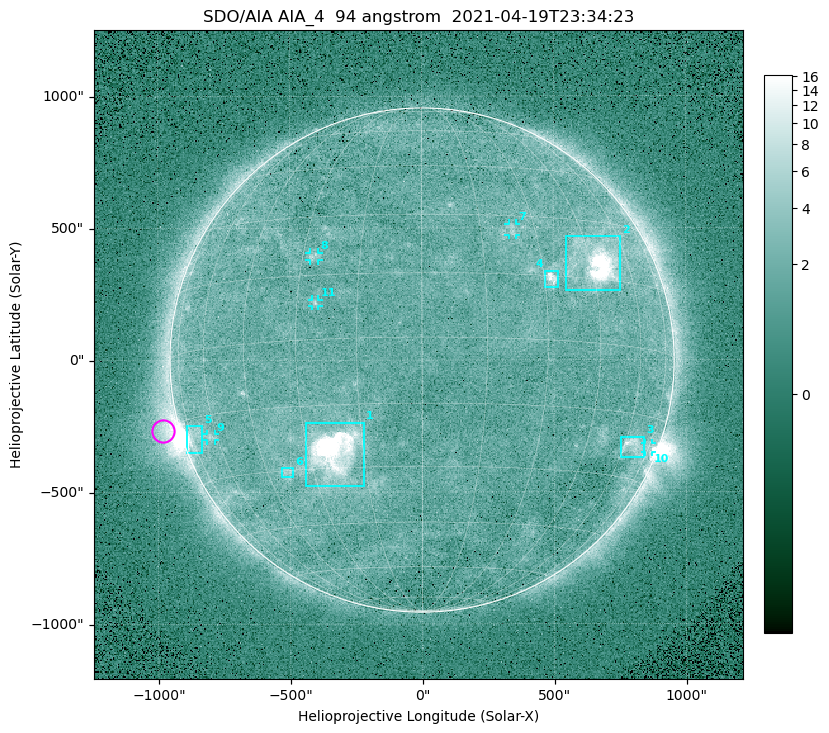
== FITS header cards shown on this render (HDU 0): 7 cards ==
TELESCOP= 'SDO/AIA '
INSTRUME= 'AIA_4   '
WAVELNTH=                   94
WAVEUNIT= 'angstrom'
DATE-OBS= '2021-04-19T23:34:23.12'
CTYPE1  = 'HPLN-TAN'
CTYPE2  = 'HPLT-TAN'

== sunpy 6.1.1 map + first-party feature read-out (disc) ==
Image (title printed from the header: SDO/AIA AIA_4  94 angstrom  2021-04-19T23:34:23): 512 x 512 px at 4.8 arcsec/px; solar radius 955 arcsec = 199 px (full disc in frame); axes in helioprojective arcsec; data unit not stated in the header (colour bar unlabelled)
Orientation: roll -0.138 deg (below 1 deg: not rotated)
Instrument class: DISC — disc imager (sunpy class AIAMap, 94 A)
Bright regions (active regions / flare kernels): reference = the median radial profile (limb darkening/brightening removed); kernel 5 px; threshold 5 sigma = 2.54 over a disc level ~1.76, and >= 1.15x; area >= 9 px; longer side >= 5 px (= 24 arcsec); searched inside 0.97 R_sun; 11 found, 11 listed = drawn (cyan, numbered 1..; 5 of them under ~33 arcsec drawn as corner ticks so the feature stays visible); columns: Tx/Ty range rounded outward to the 10 arcsec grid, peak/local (2 s.f.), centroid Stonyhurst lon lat
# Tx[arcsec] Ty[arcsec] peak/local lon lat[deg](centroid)
1 -440..-220 -480..-230 399 -23 -26
2 540..750 260..470 43 +47 +19
3 750..840 -370..-290 4.8 +64 -22
4 460..520 270..340 6.7 +32 +14
5 -900..-830 -350..-250 6.1 -73 -19
6 -540..-490 -440..-410 3 -38 -30
7 330..360 470..520 2.9 +23 +26
8 -430..-390 380..410 3.2 -27 +20
9 -820..-780 -300..-280 2.8 -63 -20
10 840..870 -350..-310 3.1 +75 -22
11 -420..-390 200..230 2.9 -25 +8
Off-limb structures (1.02-1.3 R_sun): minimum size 50 px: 7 found; the strongest spans PA ~85..115 deg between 1.02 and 1.21 R_sun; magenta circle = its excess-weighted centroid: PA ~105 deg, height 1.06 R_sun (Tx ~-980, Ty ~-270 arcsec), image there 4.7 x the reference